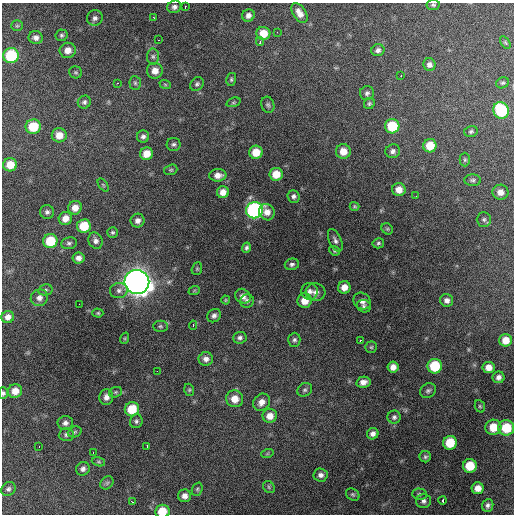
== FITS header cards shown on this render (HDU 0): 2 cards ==
NAXIS1  =                  512 / Axis length
NAXIS2  =                  512 / Axis length

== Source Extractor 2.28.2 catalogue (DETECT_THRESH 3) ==
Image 512 x 512 px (HDU 0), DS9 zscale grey, 1 PNG px = 1 image px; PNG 516 x 516 px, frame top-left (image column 1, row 512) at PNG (2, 3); each listed source drawn as its Kron ellipse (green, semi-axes under 4 px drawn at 4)
Background 3270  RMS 57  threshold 170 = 3 sigma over >= 5 px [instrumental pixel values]
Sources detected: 156; all 156 listed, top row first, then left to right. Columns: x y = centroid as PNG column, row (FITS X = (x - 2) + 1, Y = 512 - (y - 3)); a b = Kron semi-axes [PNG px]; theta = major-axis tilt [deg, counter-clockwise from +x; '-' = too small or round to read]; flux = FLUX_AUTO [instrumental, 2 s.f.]
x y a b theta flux
433 5 6 5 - 7.0e+03
174 7 7 6 - 1.3e+04
185 7 3 2 - 3.9e+03
299 13 11 6 -57 2.7e+04
248 15 6 6 - 1.6e+04
153 17 3 2 - 2.6e+03
95 18 8 7 - 1.5e+04
17 26 6 5 - 5.1e+03
277 32 2 2 - 9.6e+03
263 33 7 6 - 5.6e+04
61 35 6 6 - 7.7e+03
36 38 7 6 - 1.5e+04
158 40 3 2 - 4.1e+03
260 42 4 3 - 6.3e+03
505 42 7 4 -59 6.1e+03
68 50 8 7 - 3.1e+04
378 50 6 6 - 1.3e+04
11 55 8 7 - 2.1e+05
153 56 8 6 -88 1.1e+04
429 65 6 6 - 1.5e+04
155 71 8 8 - 3.4e+04
76 72 7 6 - 6.3e+03
401 75 2 2 - 2.2e+03
231 80 6 5 - 6.7e+03
117 83 3 3 - 3.4e+03
135 83 7 5 -87 7.5e+03
502 83 7 5 27 6.7e+03
165 84 6 3 -20 3.9e+03
197 84 7 6 - 9.3e+03
367 93 7 7 - 1.0e+04
84 102 7 6 - 1.0e+04
233 102 7 4 19 5.6e+03
369 104 6 5 - 6.9e+03
268 105 8 6 -71 9.5e+03
501 110 8 7 - 2.4e+05
392 126 7 7 - 1.4e+05
33 127 7 7 - 1.1e+05
471 131 7 5 14 7.5e+03
59 135 7 7 - 3.8e+04
143 136 6 6 - 1.2e+04
174 144 7 6 - 9.3e+03
430 146 7 6 - 6.7e+04
343 151 7 7 - 4.3e+04
393 151 7 6 - 1.3e+04
256 152 7 6 - 5.8e+04
147 154 6 6 - 4.4e+04
465 160 7 5 89 6.3e+03
10 165 7 6 - 6.0e+04
171 170 7 5 20 5.9e+03
276 174 6 6 - 5.5e+04
218 175 8 6 4 2.6e+04
473 180 8 5 -2 9.0e+03
103 185 7 4 -53 4.4e+03
399 190 7 6 - 3.2e+04
223 192 6 6 - 2.8e+04
500 192 8 7 - 2.6e+04
294 196 6 6 - 1.1e+04
416 196 2 2 - 2.4e+03
355 206 5 4 - 5.4e+03
75 208 7 6 - 3.1e+04
254 210 8 8 - 7.8e+05
47 212 7 7 - 1.1e+04
267 212 8 7 - 2.5e+04
65 218 7 6 - 3.3e+04
484 219 7 7 - 9.9e+03
137 221 7 7 - 2.0e+04
84 226 7 7 - 9.5e+04
387 229 6 5 - 5.5e+03
112 232 5 5 - 6.6e+03
335 240 12 6 -66 1.4e+04
50 241 7 7 - 1.2e+05
96 241 8 7 - 1.5e+04
69 243 8 6 8 9.4e+03
378 243 6 5 - 7.0e+03
246 248 5 4 - 8.0e+03
334 251 6 4 -22 4.9e+03
78 258 6 5 - 1.7e+04
292 264 7 5 14 1.0e+04
197 269 6 5 - 5.5e+03
137 282 12 12 - 4.4e+06
344 287 6 6 - 3.2e+04
45 290 7 5 12 8.3e+03
119 290 9 7 13 1.5e+04
194 291 6 3 19 4.2e+03
310 291 8 8 - 1.7e+04
316 292 10 8 -14 2.2e+04
243 296 8 6 -39 2.0e+04
39 298 8 8 - 1.9e+04
226 300 4 4 - 4.0e+03
447 300 6 6 - 1.6e+04
247 301 7 6 - 1.2e+04
305 301 7 7 - 4.9e+04
362 301 9 8 - 2.0e+04
79 304 2 2 - 2.1e+03
364 306 7 6 - 1.1e+04
98 313 5 4 - 5.4e+03
214 316 7 6 - 1.3e+04
8 317 6 6 - 2.2e+04
193 325 5 4 - 5.0e+03
160 326 7 5 0 7.5e+03
125 338 6 3 72 4.2e+03
240 338 7 6 - 1.1e+04
294 340 7 6 - 9.3e+03
360 340 2 2 - 2.9e+03
506 340 6 6 - 4.5e+04
371 347 5 5 - 5.7e+03
206 359 7 7 - 1.8e+04
435 366 7 7 - 1.6e+05
393 367 5 5 - 2.6e+04
489 367 6 6 - 3.2e+04
157 371 2 2 - 1.0e+04
498 377 6 6 - 1.5e+04
363 382 7 5 12 2.3e+04
189 390 6 5 - 5.8e+03
305 390 8 6 33 1.0e+04
15 391 7 7 - 3.8e+04
428 391 8 7 - 1.0e+04
115 392 7 5 20 6.7e+03
3 393 5 4 - 7.6e+03
106 397 8 7 - 2.0e+04
235 399 8 8 - 4.5e+04
261 402 9 7 46 2.6e+04
480 406 6 5 - 5.8e+03
132 409 7 7 - 9.9e+04
270 416 7 7 - 3.4e+04
394 417 6 6 - 1.0e+04
136 421 7 6 - 9.5e+03
65 423 8 7 - 1.4e+04
493 427 8 7 - 7.5e+04
506 428 8 8 - 1.2e+05
75 432 7 5 21 6.7e+03
373 434 6 5 - 1.6e+04
66 435 7 6 - 1.1e+04
450 443 7 7 - 1.0e+05
147 446 4 2 - 7.6e+03
39 447 2 2 - 2.9e+03
93 453 3 2 - 3.3e+03
267 454 6 4 19 5.2e+03
425 457 5 5 - 8.4e+03
98 462 7 4 -19 5.4e+03
470 466 7 7 - 9.6e+04
83 469 7 6 - 1.4e+04
321 475 7 6 - 1.5e+04
107 483 7 6 - 8.3e+03
269 487 6 5 - 6.1e+03
478 488 6 6 - 3.1e+04
8 489 7 6 - 1.2e+04
197 489 7 5 69 7.1e+03
353 494 7 5 -36 7.5e+03
419 494 7 5 -2 8.5e+03
184 496 6 6 - 2.1e+04
443 500 4 3 - 3.3e+05
423 501 7 7 - 1.3e+04
132 502 3 3 - 4.2e+03
488 505 6 5 - 1.1e+04
162 511 7 6 - 7.1e+04
At the frame edge (FLAGS 8, measured only in part): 3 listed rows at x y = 433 5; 3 393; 162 511